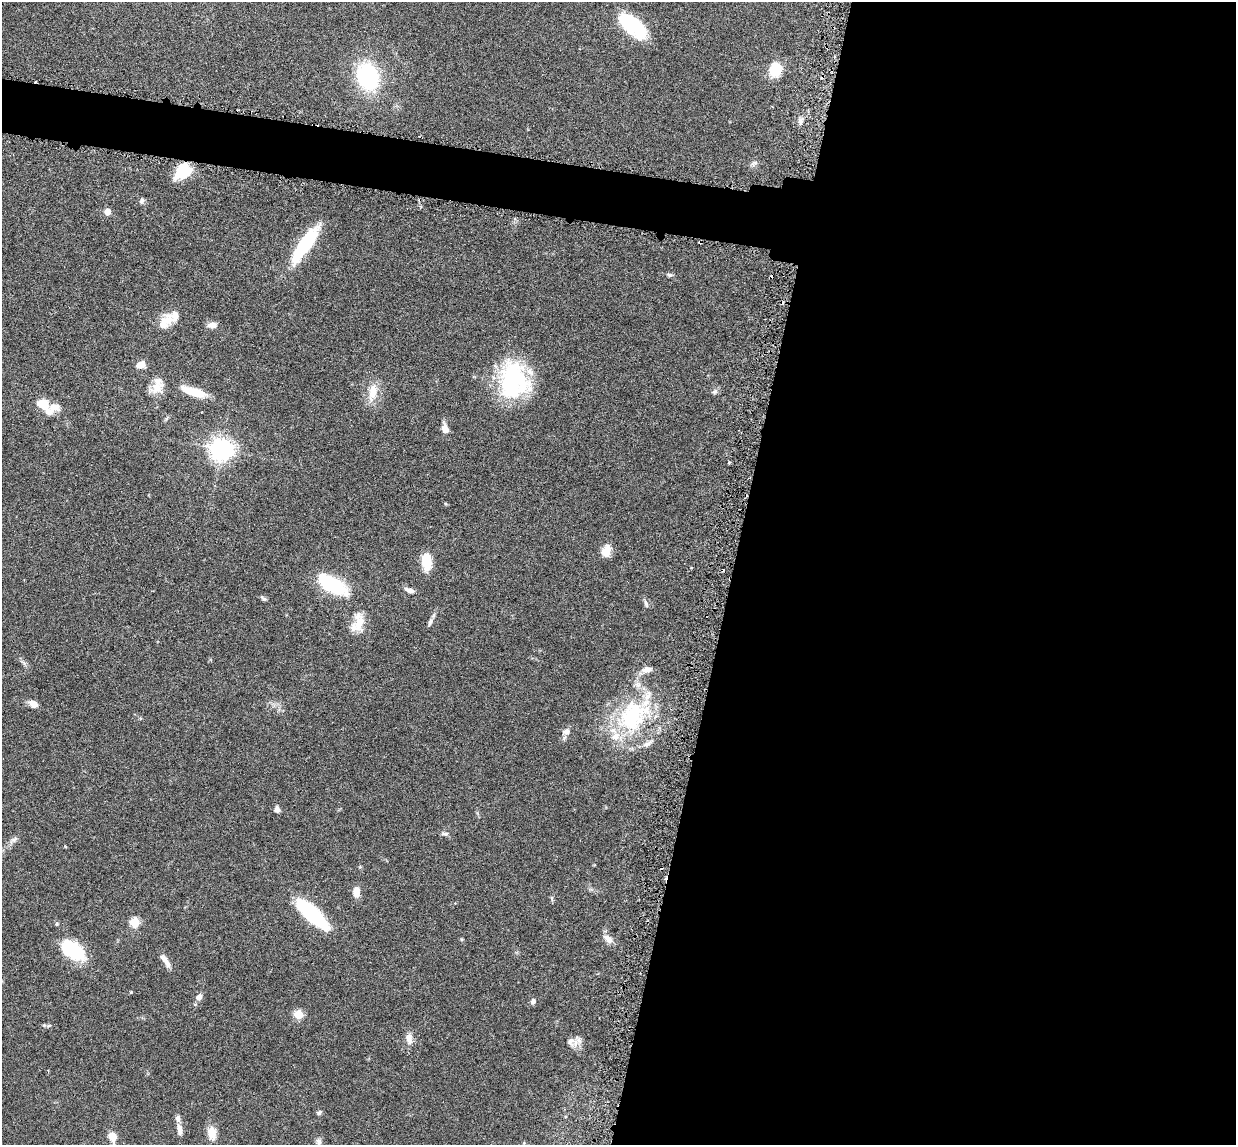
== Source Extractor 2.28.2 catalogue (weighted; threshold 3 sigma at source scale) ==
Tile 12 of 4 x 4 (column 4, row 3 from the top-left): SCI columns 3790-5023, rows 1297-2439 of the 5085 x 5014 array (HDU 1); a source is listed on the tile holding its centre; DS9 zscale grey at full resolution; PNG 1238 x 1147 px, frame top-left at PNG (2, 2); no overlay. Shown black and unused: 44% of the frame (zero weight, under 3 of 6 exposures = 3% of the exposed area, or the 3 px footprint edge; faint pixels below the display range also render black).
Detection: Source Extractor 2.28.2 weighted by HDU 2 'WHT'; one run over the whole footprint, this tile lists its part. Background 0.0461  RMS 0.0033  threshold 0.0133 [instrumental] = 3 sigma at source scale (4.09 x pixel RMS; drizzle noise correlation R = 1.36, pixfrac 0.8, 0.05/0.05 arcsec/px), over >= 5 px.
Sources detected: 71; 3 inside a brighter object's white glare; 4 cosmic-ray / hot-pixel residue — not listed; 8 inside a brighter listed object's ellipse — not listed separately; the other 56 listed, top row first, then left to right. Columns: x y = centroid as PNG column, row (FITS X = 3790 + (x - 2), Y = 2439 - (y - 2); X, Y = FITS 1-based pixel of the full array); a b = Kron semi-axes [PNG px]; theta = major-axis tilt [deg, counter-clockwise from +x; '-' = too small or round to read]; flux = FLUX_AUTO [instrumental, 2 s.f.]
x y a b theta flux
633 26 26 13 -39 24
775 69 11 10 - 8.9
368 77 19 15 -72 36
801 121 6 6 - 0.9
754 163 9 3 31 0.61
182 174 24 10 23 7.2
142 201 8 6 77 0.69
107 212 5 4 - 3.5
306 244 44 15 58 16
670 275 7 5 -1 0.55
175 316 22 16 21 3.5
213 325 12 7 1 1.7
140 365 9 7 23 2.8
513 378 41 35 -66 31
157 388 17 15 44 3.8
194 392 23 8 -17 8.2
373 392 25 11 78 4.6
714 392 7 5 36 0.64
43 404 11 8 -20 6
53 407 15 11 5 3.1
445 429 10 7 -71 2.1
221 449 8 7 - 230
729 462 4 3 - 0.35
606 551 14 9 66 3.4
426 561 19 10 -88 5.8
332 584 43 17 -31 16
409 590 13 6 -19 1.4
263 599 8 5 -36 0.6
646 604 10 4 -71 0.74
430 622 11 5 66 0.94
358 624 23 13 54 5
34 704 10 7 -29 2
633 716 50 37 58 32
566 731 10 8 59 1.5
277 809 7 5 -79 1.2
445 834 10 5 -5 0.71
14 839 11 4 34 0.84
356 892 12 7 -86 2.7
552 898 8 4 -82 0.47
311 913 36 11 -44 28
135 922 5 5 - 13
57 924 5 4 - 0.41
608 938 15 8 -39 1.9
73 950 24 14 -35 18
165 960 18 6 -54 2
199 997 7 6 - 1.4
533 1001 6 6 - 0.86
298 1014 5 5 - 12
49 1025 6 3 19 0.39
409 1039 15 8 -84 2.1
571 1041 12 8 68 1.6
319 1112 7 5 50 0.52
179 1129 14 6 -76 1.8
212 1133 17 10 -81 3.3
112 1137 11 8 -73 3
319 1142 9 7 -84 1.1
Unlisted compact peaks at least as high as the median listed source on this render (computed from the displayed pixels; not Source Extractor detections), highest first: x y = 131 992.